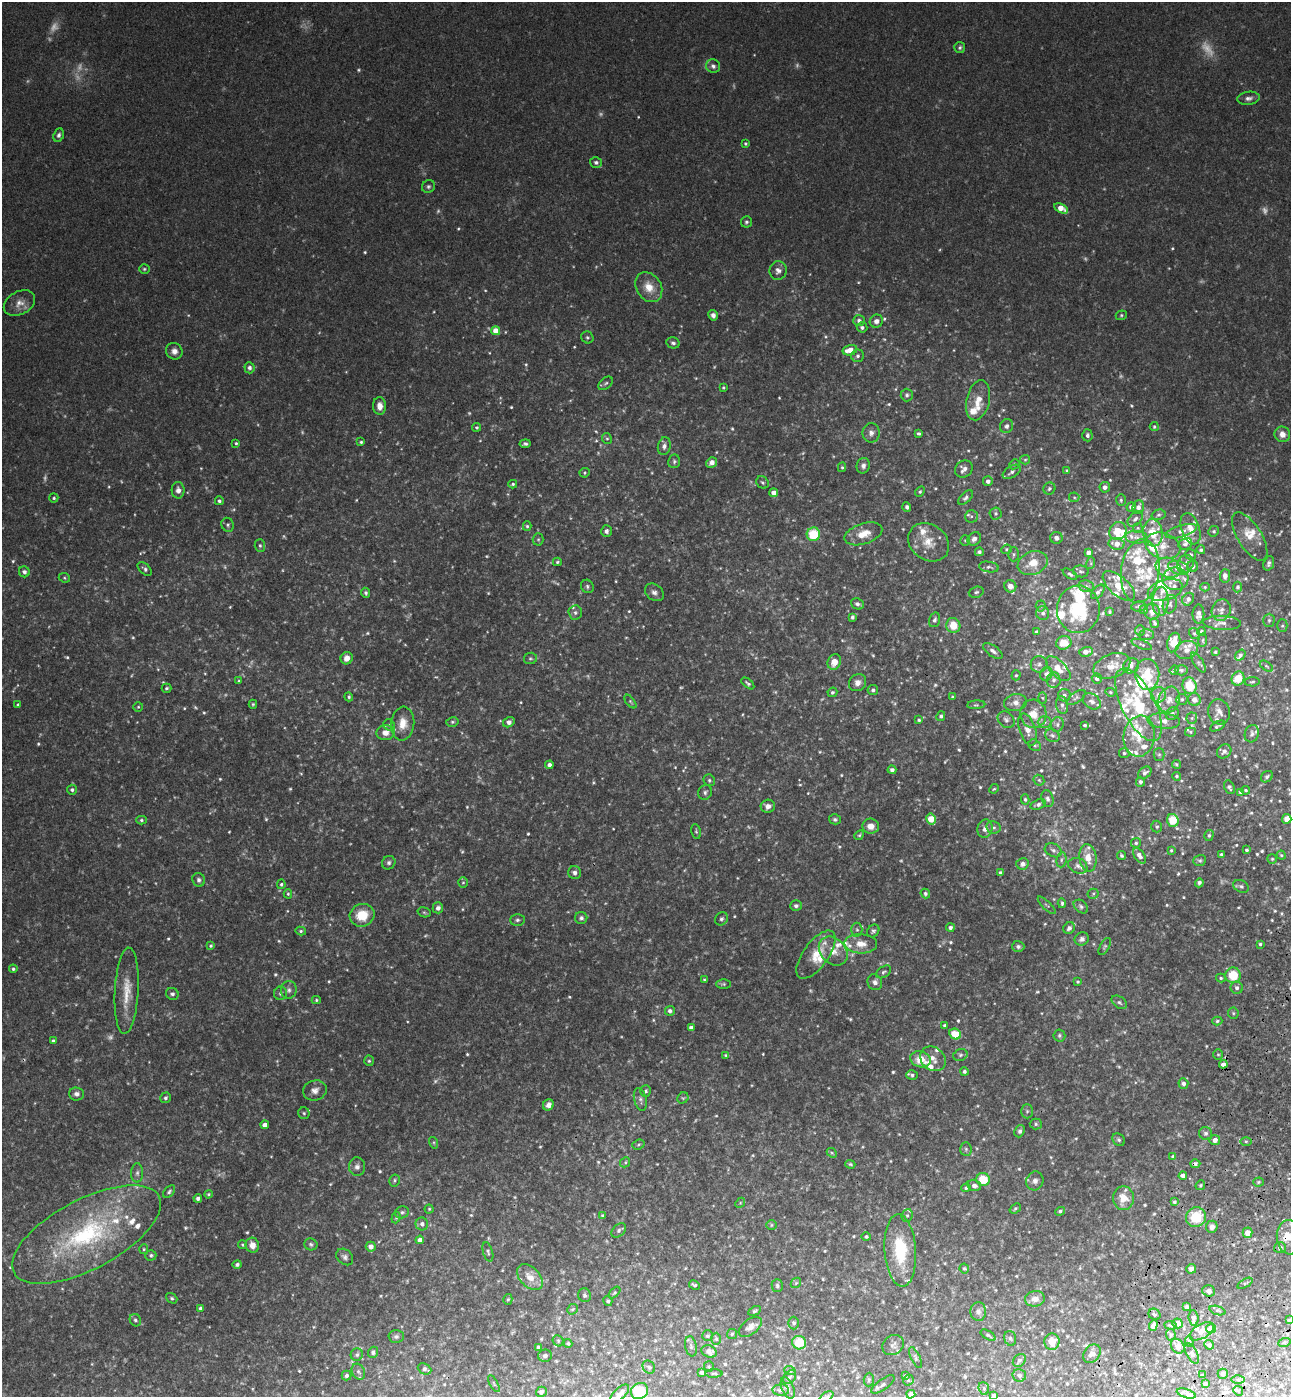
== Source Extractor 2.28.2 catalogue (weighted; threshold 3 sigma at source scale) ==
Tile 6 of 4 x 4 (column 2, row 2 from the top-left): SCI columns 1682-2970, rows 2853-4247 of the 5802 x 5712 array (HDU 1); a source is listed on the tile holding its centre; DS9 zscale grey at full resolution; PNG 1293 x 1399 px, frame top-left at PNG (2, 2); each listed source drawn as its Kron ellipse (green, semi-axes under 4 px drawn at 4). Shown black and unused: <1% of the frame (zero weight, under 3 of 4 exposures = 6% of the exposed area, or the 3 px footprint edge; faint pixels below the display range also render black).
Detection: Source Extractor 2.28.2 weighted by HDU 2 'WHT'; one run over the whole footprint, this tile lists its part. Background 0.0419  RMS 0.0055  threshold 0.0248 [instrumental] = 3 sigma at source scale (4.5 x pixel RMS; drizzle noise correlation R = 1.50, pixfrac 1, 0.05/0.05 arcsec/px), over >= 5 px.
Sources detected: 871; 56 too faint to see at this stretch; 2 cosmic-ray / hot-pixel residue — neither listed nor drawn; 90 inside a brighter listed object's ellipse — not listed separately; of the other 723, all 500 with FLUX_AUTO >= 0.713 (the completeness limit of this list) listed and drawn (223 fainter detections not listed), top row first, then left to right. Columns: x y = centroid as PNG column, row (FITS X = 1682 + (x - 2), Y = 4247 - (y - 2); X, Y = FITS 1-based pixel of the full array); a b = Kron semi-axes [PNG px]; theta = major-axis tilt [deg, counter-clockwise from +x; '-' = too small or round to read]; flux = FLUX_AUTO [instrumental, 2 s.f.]
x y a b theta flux
960 47 5 5 - 1.1
713 66 7 6 - 1.8
1249 98 11 6 8 2.3
59 135 7 5 66 1.5
745 144 4 4 - 0.92
596 162 6 5 - 1.4
428 186 7 6 - 1.2
1061 208 7 4 -26 6
746 222 6 5 - 1.1
144 269 5 4 - 0.81
778 271 9 8 - 2.8
649 287 16 12 -57 8.3
19 303 17 11 28 5
713 315 5 5 - 2.1
1121 315 6 4 23 0.79
859 320 6 5 - 1.9
876 321 7 6 - 2.6
862 327 5 5 - 1.4
496 331 4 4 - 6.6
587 337 6 5 - 1
673 343 7 5 -12 1.4
850 350 7 5 14 7.5
174 351 8 8 - 3
858 356 6 6 - 1.6
249 368 5 5 - 1.4
606 383 8 5 39 1.2
723 388 3 3 - 0.72
907 395 6 6 - 1.3
978 400 20 11 77 7.9
380 406 9 6 -87 4.1
1006 426 7 6 - 2.3
477 427 4 4 - 0.83
1154 427 4 4 - 0.9
871 433 9 8 - 2.7
919 433 4 3 - 0.95
1282 434 8 7 - 3.8
1087 435 6 5 - 1.7
607 438 6 4 -66 0.88
361 442 3 3 - 0.79
236 443 4 3 - 0.78
525 444 5 4 - 1.2
664 446 9 6 78 2.2
1025 460 5 4 - 0.78
674 461 7 6 - 1.2
712 462 5 5 - 2.7
1014 464 5 4 - 0.77
863 466 8 6 74 2.2
842 467 5 4 - 0.81
964 469 9 8 - 3.2
1067 471 4 3 - 0.86
1012 472 10 5 32 2.1
585 473 5 4 - 0.82
988 481 5 5 - 2.1
762 482 7 5 -42 1.1
513 484 4 3 - 0.87
1105 487 5 5 - 2.3
1049 488 6 6 - 1.3
178 490 8 6 -88 2.9
920 492 5 4 - 0.79
774 493 4 4 - 3.4
966 497 9 5 45 1.6
1074 497 5 4 - 0.76
54 498 4 4 - 0.74
1121 500 6 5 - 0.97
219 501 4 4 - 1.2
907 507 5 4 - 1.4
1131 507 5 4 - 2.1
1138 507 7 5 70 3
996 513 6 6 - 1.3
1158 515 7 5 16 1.1
971 516 6 6 - 1.3
1135 519 9 6 46 2.2
228 525 7 6 - 1.2
527 526 5 4 - 0.78
1138 528 5 5 - 0.72
1190 529 16 9 -71 6.2
606 531 6 5 - 1.7
1118 531 9 8 - 7.8
1181 531 16 6 16 2.5
1214 531 5 5 - 1
1153 533 13 10 -84 13
813 534 7 6 - 20
863 534 19 10 18 8.1
1250 536 27 12 -58 9.4
1136 537 11 6 -3 2.8
1056 538 6 6 - 2.4
538 539 6 5 - 0.81
974 539 7 6 - 2.6
965 540 5 4 - 0.83
929 542 22 17 -36 10
1117 544 8 6 -10 4.9
1185 544 7 5 22 1.4
260 545 6 5 - 1.2
1163 546 18 13 -19 7.2
1006 549 5 4 - 0.79
1201 550 4 4 - 0.91
979 552 4 4 - 1.4
1089 553 4 4 - 2.8
1013 554 7 5 89 1.2
1191 555 5 5 - 1
557 562 4 3 - 0.86
1033 563 15 11 22 10
1091 563 6 4 73 0.74
1269 563 7 5 70 1.6
1185 564 9 8 - 2.4
1193 566 5 5 - 1.8
989 567 10 5 -9 1.6
1168 568 13 9 -19 5.3
1179 568 11 6 -17 5.4
145 569 8 5 -43 1.3
1081 571 8 6 -12 1.2
1140 571 32 19 83 18
24 572 5 5 - 1.6
1070 574 8 4 -33 1.1
1225 576 7 5 86 2.6
64 578 6 4 -22 0.74
1175 579 13 11 -2 5.2
587 586 7 6 - 1.3
1010 586 6 6 - 3.8
1086 586 8 6 -15 1.5
1119 586 20 9 -41 9.9
1205 587 5 4 - 0.72
1238 587 5 4 - 1.3
1165 590 18 10 16 7
654 592 10 7 -37 2.3
976 592 7 5 19 1.3
1098 592 9 5 48 1.6
366 593 5 4 - 1.1
1188 599 7 5 55 2.4
1160 601 14 8 87 5.6
857 604 6 5 - 1.7
1170 604 9 7 74 1.7
1041 606 5 5 - 0.81
1139 606 7 5 10 1.3
1078 609 24 21 88 30
1144 609 5 4 - 0.89
1221 610 11 9 71 3.2
1110 612 3 3 - 0.77
1152 612 8 7 - 3.5
575 613 7 7 - 1.6
1043 613 7 6 - 1.5
1198 614 9 6 89 3
852 617 4 3 - 1.2
935 620 7 5 73 1.5
1269 620 6 5 - 1.2
1155 623 5 4 - 1.1
1222 623 19 7 -2 3.2
953 625 7 7 - 9.3
1282 626 6 5 - 1.1
1140 630 5 5 - 0.74
1201 631 4 4 - 1
1036 632 3 3 - 1
1194 633 6 5 - 0.91
1147 635 7 5 2 1.3
1203 640 7 4 84 0.87
1064 643 8 6 19 7.9
1174 643 10 6 74 9.5
1142 644 11 4 -22 1.1
1186 650 11 9 19 3.6
993 651 11 5 -35 2.1
1086 652 7 4 14 3.6
1215 652 3 3 - 0.72
1240 655 6 4 53 1.4
347 658 6 6 - 4.1
530 658 6 5 - 0.97
834 662 8 6 66 6.3
1198 662 11 5 -57 1.7
1039 664 8 8 - 1.8
1112 666 19 12 20 8
1131 666 8 7 - 2.3
1266 666 7 3 -35 0.75
1058 669 16 8 -46 6.5
1174 670 5 4 - 0.79
1181 670 6 5 - 1.3
1046 674 7 6 - 2.5
1147 674 15 12 -88 14
1016 675 5 4 - 0.8
1097 678 5 5 - 1.9
1238 678 7 6 - 10
1053 680 8 7 - 2.1
239 681 4 4 - 0.81
1252 682 7 4 3 0.95
748 683 7 4 -39 1.1
858 683 9 8 - 3.3
1189 686 8 7 - 15
166 688 5 4 - 0.94
873 690 5 5 - 1.3
832 692 5 4 - 1.2
1110 692 5 4 - 0.79
1064 695 6 6 - 1.8
1158 695 8 7 - 2.9
349 697 4 4 - 0.9
953 697 3 3 - 0.76
1042 698 6 4 -88 0.86
1076 698 11 5 36 1.4
1182 699 6 5 - 0.99
1169 700 13 10 68 5
1194 700 6 6 - 3.4
1092 701 10 7 -36 2.2
630 702 8 4 -51 0.81
1015 703 11 8 11 4.2
18 704 4 3 - 0.73
253 704 4 4 - 0.75
976 705 9 3 5 0.91
1062 705 9 6 -81 1.9
1138 705 40 16 -63 28
138 707 5 5 - 0.8
1219 712 13 10 -74 3.5
1033 714 14 13 - 9.4
1172 714 7 5 46 1.5
941 716 5 4 - 1.1
1192 718 5 5 - 1
919 720 4 3 - 0.91
1006 720 9 7 -44 2
1164 721 16 7 -5 5
452 722 6 4 13 0.9
509 722 6 5 - 2.4
1045 722 7 6 - 1.7
403 724 17 11 83 7.8
1057 724 7 6 - 1.6
389 725 6 5 - 1.1
1085 725 3 3 - 0.94
1217 726 8 3 29 1.2
1027 730 17 8 -72 5.1
1191 732 5 4 - 0.87
385 733 9 7 7 4.9
1252 734 9 7 72 1.8
1052 735 8 6 -26 1.7
1139 736 20 15 81 12
1035 745 6 5 - 1.1
1224 751 8 6 40 2.2
1124 753 5 5 - 1
1159 755 6 5 - 0.97
1176 764 4 4 - 0.92
549 765 4 4 - 2.2
892 770 4 4 - 1.8
1145 773 7 5 39 1.8
1177 776 4 4 - 0.92
1267 777 6 5 - 1.2
709 780 6 5 - 0.98
1039 780 6 4 -45 0.84
1140 782 5 4 - 1.5
1229 787 7 5 -64 1.2
994 789 5 4 - 0.72
72 790 5 4 - 1.2
1245 790 4 3 - 0.84
705 792 7 6 - 1.5
1241 792 4 3 - 1
1025 799 5 4 - 0.81
1047 799 9 6 -76 1.6
1038 804 8 5 18 1.6
768 806 7 6 - 3
835 819 6 5 - 1.1
931 819 5 4 - 11
1287 819 5 4 - 5.1
141 820 5 4 - 0.87
1173 820 6 5 - 22
871 826 8 7 - 4.5
994 827 7 6 - 1.6
1157 827 6 5 - 1.1
985 829 9 7 72 3.6
696 831 7 4 -81 0.94
859 835 5 4 - 0.74
1209 835 5 4 - 0.96
1136 843 5 5 - 1
1053 850 9 6 -28 2
1171 850 3 3 - 0.74
1247 850 3 3 - 0.91
1221 854 3 3 - 0.81
1281 855 4 4 - 0.73
1122 856 5 4 - 1.1
1139 856 9 5 -56 3
1088 858 14 8 -82 6.7
1272 859 5 5 - 0.8
1061 860 8 5 84 1.2
1200 860 6 5 - 1
389 863 7 6 - 1.5
1022 864 6 5 - 2.4
1078 866 10 7 -23 2.4
575 873 7 6 - 2.2
1000 873 4 4 - 1
199 880 7 6 - 1.6
463 883 5 5 - 0.76
1199 883 5 4 - 1.7
281 884 5 4 - 0.94
1241 886 8 6 -27 1.3
288 894 4 4 - 0.71
925 894 5 4 - 1.3
1093 894 5 5 - 0.81
1062 903 5 3 - 1
1047 905 12 3 -44 0.91
796 906 6 5 - 1.3
1081 907 8 5 -41 1.4
438 908 5 5 - 2.4
424 912 7 4 -17 0.89
362 915 12 11 - 13
581 918 6 6 - 1.6
721 919 7 6 - 1.3
517 920 7 5 -1 1.3
950 927 4 4 - 1.6
1069 928 6 5 - 2
857 930 7 5 -87 1.2
301 931 5 4 - 0.91
873 931 7 5 49 1.3
1082 939 7 6 - 2.1
861 944 16 9 -2 6.5
1260 944 3 3 - 0.8
211 946 4 4 - 0.92
1018 946 6 5 - 1.2
1105 946 9 4 62 0.93
833 951 16 12 -46 6.9
816 955 28 12 54 12
13 969 4 4 - 1
884 972 8 5 33 1.2
1233 975 8 7 - 15
1221 978 5 4 - 0.82
704 980 4 3 - 0.72
875 982 8 7 - 2.6
1078 982 4 4 - 0.8
723 984 7 4 0 0.89
1237 988 6 6 - 1.8
289 990 9 8 - 2
127 991 43 12 87 13
280 993 6 6 - 1.3
172 994 6 6 - 1.5
316 1000 4 4 - 0.75
1119 1002 8 5 -35 1.3
670 1011 5 5 - 1.6
1233 1013 6 5 - 0.93
1217 1021 5 4 - 0.86
945 1025 4 3 - 1.2
691 1028 4 4 - 2
955 1034 6 5 - 11
1059 1035 6 6 - 1.1
53 1041 3 3 - 0.96
1218 1054 5 4 - 0.72
726 1055 4 4 - 0.79
960 1055 7 5 16 1.3
921 1059 10 8 -19 9.6
933 1059 14 11 -39 5.4
369 1061 5 4 - 0.85
1223 1064 4 4 - 2.9
964 1071 4 4 - 1.2
912 1075 6 5 - 1.1
1183 1084 5 5 - 2.1
315 1090 12 10 16 3.4
645 1091 6 5 - 0.96
76 1094 7 6 - 2.1
166 1098 5 5 - 1.2
683 1098 6 5 - 0.89
640 1099 12 6 -76 2
548 1105 6 5 - 2.4
1027 1111 7 6 - 1.1
304 1113 6 5 - 1.1
1036 1124 6 5 - 0.99
265 1125 4 4 - 3.4
1020 1131 6 5 - 1.4
1206 1133 6 6 - 1.8
1119 1140 7 5 -45 1.2
1215 1140 5 5 - 3.2
1246 1141 5 4 - 0.72
434 1143 6 4 -72 0.75
638 1144 6 4 21 0.9
966 1149 7 5 -88 1.1
832 1153 5 4 - 0.77
1173 1157 4 4 - 1.5
625 1162 5 4 - 0.75
850 1164 5 3 - 0.8
1195 1164 5 4 - 1.7
357 1167 9 8 - 2.3
137 1173 9 6 89 1.9
1183 1176 4 4 - 3
983 1179 7 6 - 11
394 1180 6 5 - 0.98
1035 1181 9 8 - 2.5
1258 1182 5 4 - 0.76
974 1185 7 5 -14 2.3
1200 1185 5 4 - 0.74
966 1188 4 3 - 1
169 1192 7 4 47 1.1
208 1194 4 3 - 0.75
198 1198 4 4 - 1.4
1123 1198 11 10 - 7.7
1174 1202 4 4 - 1.1
740 1203 5 4 - 0.72
1015 1208 6 4 39 0.87
429 1209 4 4 - 0.76
1060 1211 5 4 - 1.1
402 1212 7 6 - 1.3
907 1215 6 5 - 1
603 1216 4 4 - 0.97
1196 1217 10 9 - 17
396 1218 6 4 71 0.77
422 1224 6 6 - 2.2
771 1225 5 5 - 0.81
1212 1227 6 5 - 2.3
619 1230 8 5 43 1.5
1247 1233 5 5 - 5.9
86 1234 82 35 28 92
866 1237 5 4 - 0.98
1289 1237 17 12 -84 8.5
420 1240 4 4 - 2.8
311 1244 6 6 - 1.2
243 1245 4 4 - 0.8
252 1245 7 7 - 4.4
371 1247 5 5 - 3.2
1280 1248 6 5 - 1.6
144 1249 5 4 - 0.74
900 1250 36 15 -86 27
488 1252 10 5 -74 1.1
151 1255 5 5 - 1.1
345 1257 9 7 -44 1.9
237 1265 5 4 - 1.5
964 1269 5 4 - 0.74
1191 1269 5 5 - 2.3
530 1277 15 10 -45 7.1
796 1283 6 4 44 0.76
1245 1283 8 3 28 0.74
694 1285 6 3 -30 0.96
777 1286 6 5 - 1.3
1209 1291 6 5 - 2.2
614 1293 7 3 45 0.71
585 1295 7 6 - 1.4
172 1298 6 4 -39 0.87
508 1299 5 4 - 0.8
1035 1299 10 8 9 4
608 1301 5 4 - 1.2
1187 1307 4 4 - 1
200 1308 4 4 - 1.2
572 1309 6 4 42 0.88
1217 1310 8 3 -19 0.99
755 1311 7 4 26 0.86
978 1312 9 8 - 2.5
1154 1314 6 5 - 1.2
1193 1318 8 5 -84 3.3
135 1320 6 5 - 1.2
1289 1320 4 4 - 0.72
794 1323 6 5 - 1.3
1178 1323 5 5 - 5
1153 1325 5 4 - 2.8
1171 1325 6 4 -6 0.86
750 1327 13 7 37 3.3
1211 1329 5 4 - 8.4
1202 1331 13 7 30 4.3
732 1334 5 5 - 0.89
988 1335 8 4 -30 1
1171 1335 6 5 - 0.84
396 1336 7 6 - 1.4
707 1336 5 5 - 1.1
1010 1338 7 5 -74 1.1
716 1339 6 5 - 0.87
558 1341 6 5 - 0.9
1189 1341 5 4 - 0.87
1052 1342 8 7 - 7.8
568 1343 4 4 - 1.1
799 1343 7 6 - 14
1284 1343 6 4 19 0.95
893 1345 11 9 35 2.5
1209 1345 5 4 - 1.7
691 1346 10 5 -79 1.4
1178 1346 8 6 -53 4.6
539 1347 4 4 - 1.8
709 1351 8 6 -27 3
373 1352 5 5 - 1.3
1192 1353 11 5 -62 1.7
1092 1354 10 7 52 3.4
357 1355 6 6 - 1.3
545 1356 7 6 - 1.8
915 1358 11 4 -65 1.2
1019 1360 7 5 46 1.5
649 1367 7 5 -51 1.1
709 1367 5 5 - 0.85
425 1369 7 5 -24 1.6
790 1371 6 4 -20 0.81
358 1372 8 6 -62 1.5
701 1373 4 4 - 1.7
714 1373 8 3 1 0.72
1223 1374 5 5 - 1.5
1019 1375 7 6 - 1.4
1203 1375 3 3 - 0.73
347 1376 5 5 - 1.5
905 1376 4 4 - 0.79
790 1377 7 5 49 1.1
1238 1379 6 4 1 1.1
869 1380 7 5 88 1
908 1380 5 5 - 0.75
494 1384 9 3 -61 0.72
883 1384 14 5 36 1.8
1205 1384 4 3 - 1.3
788 1388 11 6 -68 1.8
984 1388 6 5 - 1.1
781 1390 8 5 1 1.6
639 1391 9 7 33 26
1238 1391 5 4 - 0.86
541 1392 5 5 - 1.7
1186 1393 10 4 -17 2.4
620 1394 12 5 43 3.2
911 1394 4 4 - 2.9
993 1395 4 3 - 1.1
827 1396 7 3 27 0.99
Overlapping masked pixels (flux is a lower limit): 4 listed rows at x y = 1223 1064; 1195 1164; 1196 1217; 1247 1233
Isophote crosses this tile's border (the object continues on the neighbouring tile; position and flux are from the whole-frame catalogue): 5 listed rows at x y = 1289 1237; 639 1391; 620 1394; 993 1395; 827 1396